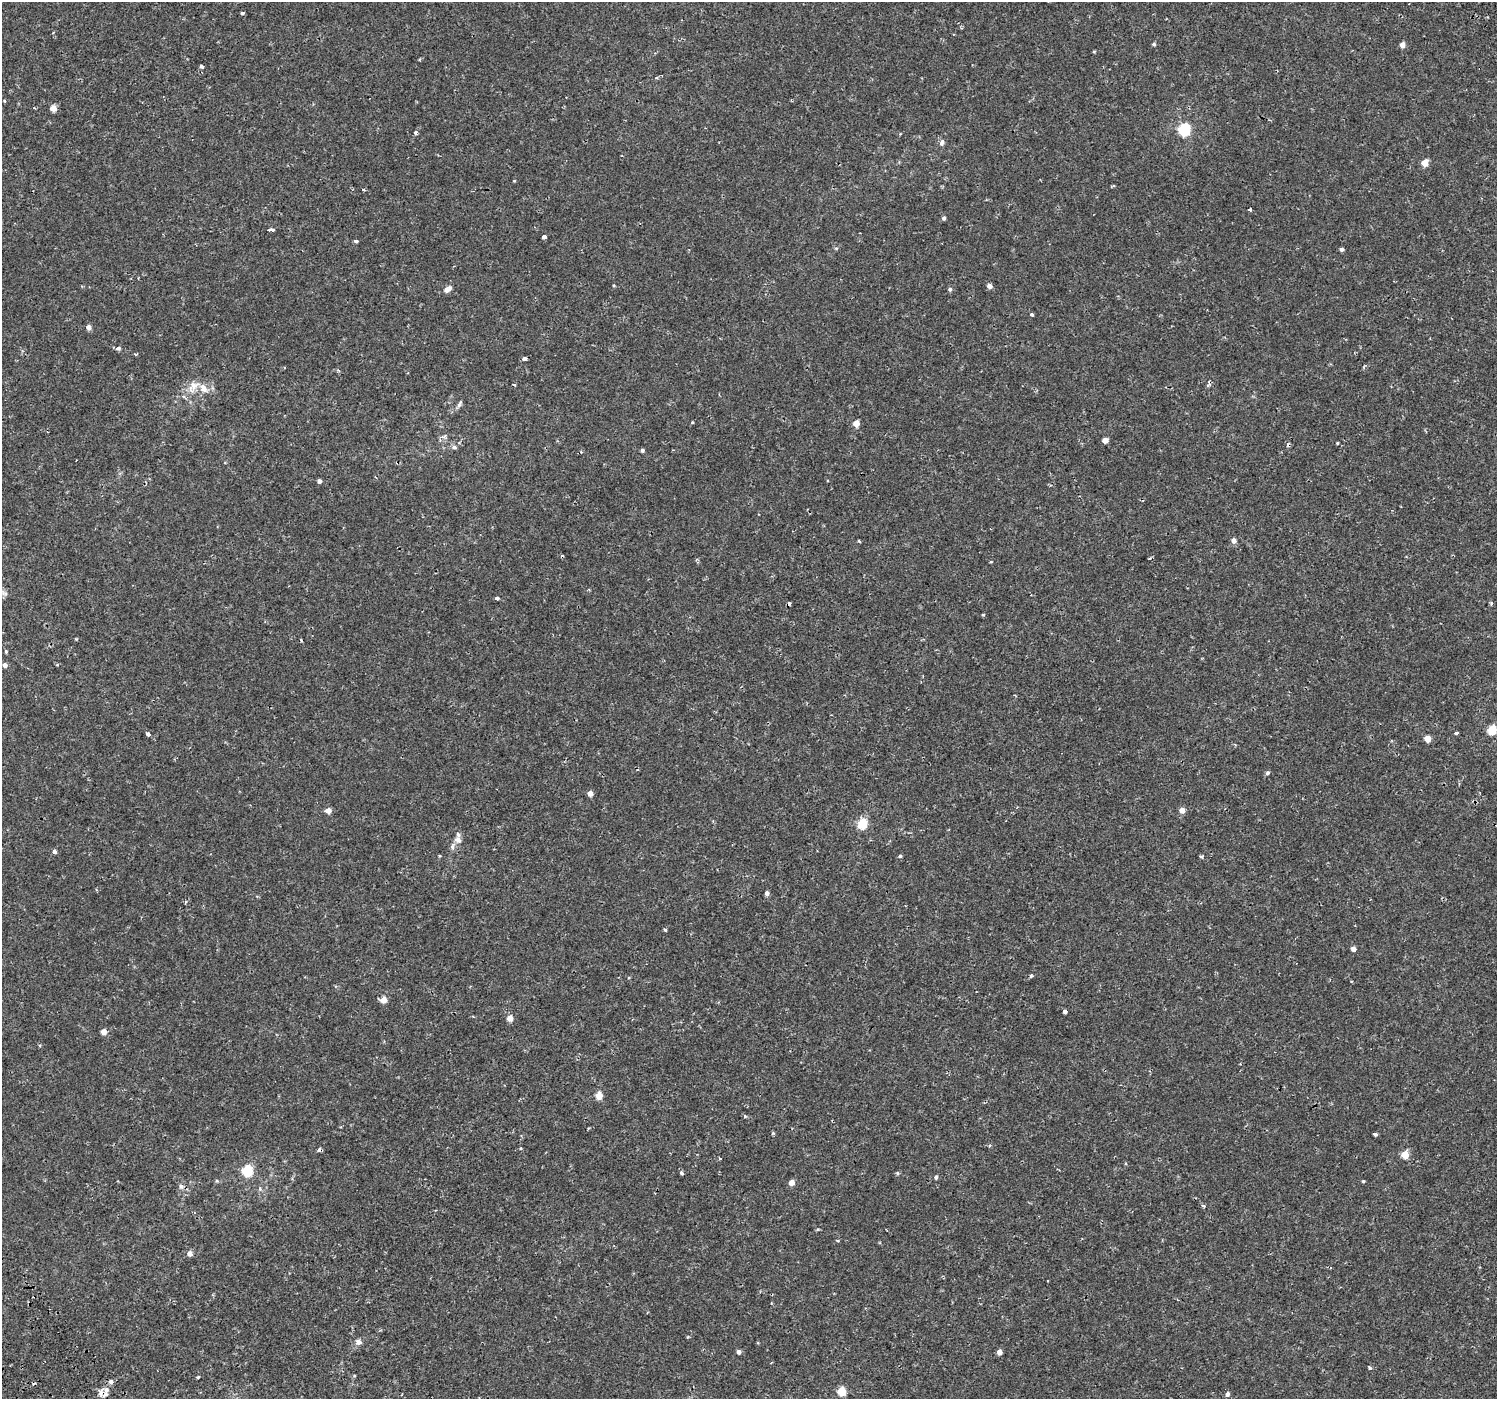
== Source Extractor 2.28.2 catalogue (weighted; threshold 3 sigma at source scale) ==
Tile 7 of 4 x 4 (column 3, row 2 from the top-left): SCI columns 3035-4529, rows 2965-4361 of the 6076 x 5992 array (HDU 1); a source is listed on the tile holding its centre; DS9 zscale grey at full resolution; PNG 1499 x 1401 px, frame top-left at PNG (2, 2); no overlay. Shown black and unused: <1% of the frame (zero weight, under 2 of 3 exposures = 3% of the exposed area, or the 3 px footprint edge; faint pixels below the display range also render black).
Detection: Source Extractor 2.28.2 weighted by HDU 2 'WHT'; one run over the whole footprint, this tile lists its part. Background 3.61e-04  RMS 0.0014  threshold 0.00631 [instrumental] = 3 sigma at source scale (4.5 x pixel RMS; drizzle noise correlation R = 1.50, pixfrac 1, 0.0396/0.0396 arcsec/px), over >= 5 px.
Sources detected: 106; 6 cosmic-ray / hot-pixel residue — not listed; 3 inside a brighter listed object's ellipse — not listed separately; the other 97 listed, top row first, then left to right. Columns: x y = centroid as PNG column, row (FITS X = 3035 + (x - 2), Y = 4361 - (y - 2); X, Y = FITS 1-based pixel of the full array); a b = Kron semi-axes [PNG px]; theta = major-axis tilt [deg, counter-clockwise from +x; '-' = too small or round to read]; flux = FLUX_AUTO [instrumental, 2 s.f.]
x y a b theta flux
242 13 3 3 - 0.48
1154 44 4 4 - 0.26
1402 45 4 4 - 1.1
201 67 4 3 - 0.48
656 78 4 3 - 0.15
4 101 4 3 - 0.12
53 108 4 4 - 1.8
1184 129 6 5 - 16
415 133 4 4 - 0.32
942 142 9 6 77 0.47
1425 163 5 4 - 2
514 181 4 3 - 0.11
363 190 3 3 - 0.3
1250 209 4 3 - 0.22
944 218 4 4 - 0.34
271 229 6 3 1 0.68
544 237 4 3 - 1.2
356 241 4 3 - 0.3
1342 249 4 4 - 0.34
614 285 4 3 - 0.14
989 286 5 4 - 0.72
448 289 13 7 37 0.65
950 289 5 4 - 0.31
1032 315 4 3 - 0.22
88 327 4 4 - 0.96
118 348 5 5 - 0.37
524 359 4 3 - 1.6
514 385 4 3 - 0.12
193 386 21 12 45 1.9
459 404 12 4 61 0.36
856 423 4 4 - 1.8
444 436 9 3 44 0.28
1105 440 4 4 - 1.3
1337 443 3 3 - 0.13
454 447 7 5 -16 0.31
642 450 4 3 - 0.31
319 481 4 4 - 0.5
859 541 4 3 - 0.28
1234 541 4 4 - 0.9
991 562 4 3 - 0.11
4 593 9 7 -30 0.48
497 598 4 3 - 0.58
1491 603 5 4 - 0.2
983 615 4 3 - 0.15
301 640 3 2 - 0.2
6 652 4 3 - 0.2
5 665 4 4 - 0.58
1492 730 5 5 - 5.9
1456 733 4 3 - 0.47
148 734 4 3 - 0.88
1427 739 5 4 - 2.2
1268 773 5 5 - 0.29
590 793 4 4 - 1.3
1182 810 4 4 - 1.4
328 811 4 4 - 1.3
863 824 6 5 - 8.1
458 840 11 9 -49 0.76
54 852 4 3 - 1.2
439 856 4 3 - 0.15
900 856 4 3 - 0.25
1201 857 5 4 - 0.2
767 893 4 4 - 0.52
186 902 4 3 - 0.17
665 930 4 3 - 0.19
1353 949 4 4 - 0.73
1031 975 4 4 - 0.19
1351 981 4 2 - 0.11
383 1000 5 4 - 2
1065 1012 4 4 - 0.58
510 1018 5 4 - 1.6
104 1032 4 4 - 1.3
599 1096 5 4 - 2.9
773 1133 4 4 - 0.2
1375 1134 4 3 - 0.47
521 1148 4 3 - 0.11
320 1150 4 3 - 0.55
1405 1155 5 5 - 3.4
720 1158 3 3 - 0.15
248 1171 6 5 - 11
682 1173 4 3 - 0.39
897 1173 5 5 - 0.18
936 1177 4 4 - 0.37
1363 1181 4 3 - 0.16
791 1183 4 4 - 1.3
181 1186 7 7 - 0.43
1203 1206 4 3 - 0.25
838 1241 4 3 - 0.17
190 1254 5 5 - 0.9
358 1342 7 7 - 0.66
739 1352 4 4 - 0.56
999 1352 4 4 - 1
1370 1367 4 3 - 0.37
354 1376 4 3 - 0.13
198 1377 4 3 - 0.14
106 1390 10 6 64 0.78
841 1391 5 5 - 5.1
1227 1394 5 4 - 0.45
Overlapping masked pixels (flux is a lower limit): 1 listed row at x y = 320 1150